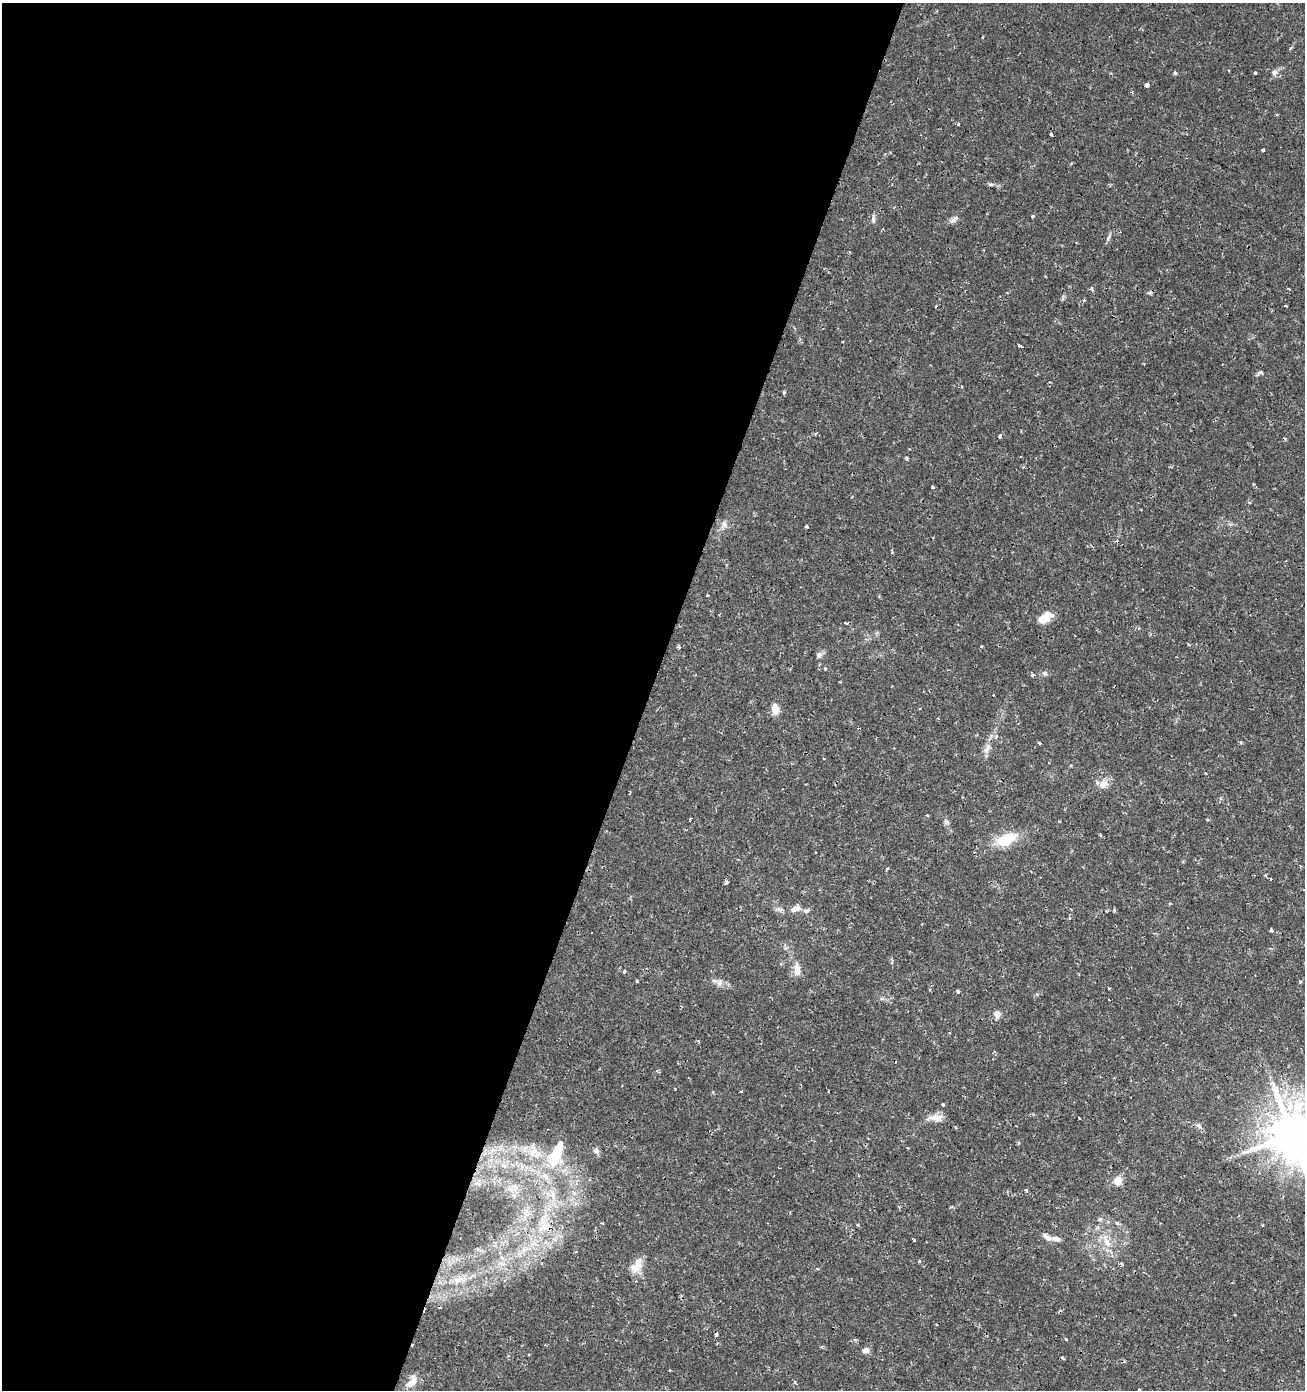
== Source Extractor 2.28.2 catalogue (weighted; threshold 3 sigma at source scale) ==
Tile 5 of 4 x 4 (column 1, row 2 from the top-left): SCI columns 272-1574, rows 2777-4164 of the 5688 x 5556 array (HDU 1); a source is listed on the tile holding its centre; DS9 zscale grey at full resolution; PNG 1307 x 1392 px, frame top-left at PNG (2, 3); no overlay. Shown black and unused: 50% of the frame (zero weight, under 2 of 3 exposures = <1% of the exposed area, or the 3 px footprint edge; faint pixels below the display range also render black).
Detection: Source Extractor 2.28.2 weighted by HDU 2 'WHT'; one run over the whole footprint, this tile lists its part. Background 0.0153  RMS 0.0019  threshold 0.00852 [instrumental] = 3 sigma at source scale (4.5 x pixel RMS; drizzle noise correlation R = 1.50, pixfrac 1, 0.0396/0.0396 arcsec/px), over >= 5 px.
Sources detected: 103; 20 cosmic-ray / hot-pixel residue — not listed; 2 inside a brighter listed object's ellipse — not listed separately; the other 81 listed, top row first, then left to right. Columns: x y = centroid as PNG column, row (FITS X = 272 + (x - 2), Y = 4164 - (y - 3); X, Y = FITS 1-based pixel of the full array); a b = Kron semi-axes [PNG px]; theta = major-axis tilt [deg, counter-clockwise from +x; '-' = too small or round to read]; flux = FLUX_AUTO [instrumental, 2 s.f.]
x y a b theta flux
1274 72 8 7 - 0.77
1175 73 5 4 - 0.23
1255 73 3 3 - 0.4
1147 85 4 4 - 2
1051 135 3 3 - 0.29
1263 150 3 3 - 0.7
1032 216 3 3 - 0.36
873 219 14 4 88 0.52
954 219 12 6 31 0.76
1108 238 10 4 67 0.46
1092 289 6 3 -71 0.22
1149 293 8 4 1 0.36
1020 346 6 3 -20 1.9
1259 373 11 4 21 0.4
784 392 4 4 - 0.28
1000 436 4 3 - 0.87
906 458 4 3 - 0.36
933 487 3 3 - 0.38
724 524 10 6 90 0.78
806 526 3 3 - 0.3
708 595 3 2 - 0.51
1045 618 13 7 35 4
847 623 4 4 - 0.35
1188 644 5 3 - 0.17
981 646 4 3 - 0.16
679 647 4 4 - 0.5
819 655 8 7 - 0.61
825 668 4 3 - 0.25
1045 673 7 6 - 0.48
994 695 3 2 - 0.22
775 709 14 9 -84 1.5
859 729 3 3 - 0.42
1039 743 3 3 - 0.31
987 748 18 7 66 1.4
1103 784 10 9 - 1.9
690 818 3 2 - 0.19
946 822 8 6 -48 0.49
1006 839 22 11 21 6.4
887 869 3 2 - 0.36
1270 879 3 2 - 0.3
726 882 4 3 - 0.68
796 909 13 8 19 1.3
1114 910 4 3 - 0.31
1271 930 3 3 - 0.31
797 970 14 7 -85 1.9
624 971 4 4 - 0.41
637 981 3 3 - 0.19
1300 982 4 4 - 0.22
719 983 9 6 84 0.63
958 991 4 3 - 0.64
997 1014 7 7 - 1.2
995 1052 6 3 -66 0.27
740 1092 3 3 - 0.47
943 1105 4 3 - 0.21
937 1118 17 10 -5 1.7
1079 1118 3 2 - 0.42
1199 1126 9 6 -37 0.59
1292 1134 14 13 - 950
908 1147 3 3 - 0.57
533 1151 15 9 31 2.2
596 1151 9 7 -43 0.64
556 1154 40 15 67 8.6
1118 1181 5 5 - 6
1026 1190 3 3 - 0.38
514 1196 8 5 -40 0.63
857 1225 5 3 - 0.18
546 1226 19 13 -33 3.9
1047 1237 14 6 -32 0.95
914 1240 3 3 - 0.41
1106 1242 18 8 -65 2.3
523 1249 9 4 82 0.73
576 1252 4 3 - 0.16
919 1261 3 3 - 0.45
637 1265 22 10 57 2.5
1121 1265 3 3 - 1.5
936 1324 3 2 - 0.17
1066 1339 4 2 - 0.14
855 1340 6 4 -44 0.26
865 1350 8 6 9 0.96
411 1382 18 9 52 2.1
1139 1390 4 3 - 0.56
Overlapping masked pixels (flux is a lower limit): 4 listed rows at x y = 1020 346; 859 729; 1292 1134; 546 1226
Isophote crosses this tile's border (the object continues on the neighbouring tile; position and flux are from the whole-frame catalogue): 2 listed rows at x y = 1292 1134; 1139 1390